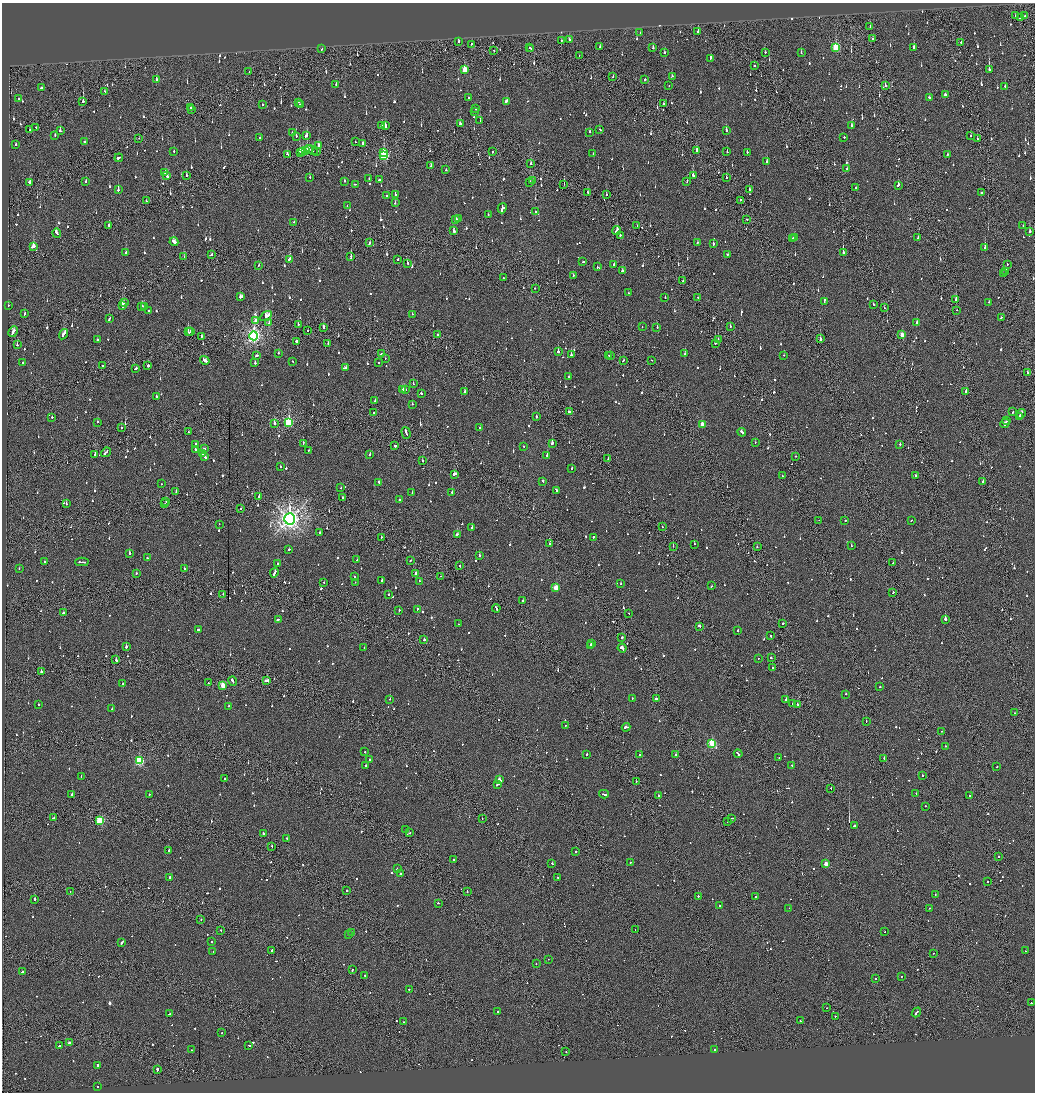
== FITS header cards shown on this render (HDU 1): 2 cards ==
NAXIS1  =                 2065
NAXIS2  =                 2180

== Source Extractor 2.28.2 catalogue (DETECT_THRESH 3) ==
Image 2065 x 2180 px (HDU 1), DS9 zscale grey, zoomed out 1/2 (1 PNG px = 2 x 2 image px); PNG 1037 x 1094 px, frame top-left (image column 1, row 2179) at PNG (2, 3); each listed source drawn as its Kron ellipse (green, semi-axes under 4 px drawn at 4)
Background -0.103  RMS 0.066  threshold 0.197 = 3 sigma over >= 5 px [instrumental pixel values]
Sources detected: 1410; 75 cannot appear on this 1/2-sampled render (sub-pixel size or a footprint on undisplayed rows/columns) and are neither listed nor drawn; of the other 1335, the 500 brightest by FLUX_AUTO listed and drawn (835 fainter detections omitted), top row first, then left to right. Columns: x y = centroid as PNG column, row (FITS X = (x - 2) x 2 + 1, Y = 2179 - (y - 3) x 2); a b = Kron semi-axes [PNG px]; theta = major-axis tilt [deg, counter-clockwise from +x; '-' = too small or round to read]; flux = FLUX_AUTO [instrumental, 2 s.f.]
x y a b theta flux
1015 16 3 2 - 94
1025 16 2 1 - 53
1020 18 2 2 - 510
870 27 2 2 - 66
698 31 2 2 - 370
640 33 2 2 - 59
569 39 3 2 - 140
873 39 2 1 - 53
561 40 2 2 - 120
458 42 2 2 - 230
961 42 2 2 - 150
472 44 2 2 - 160
529 47 2 2 - 230
600 47 2 1 - 130
836 47 3 3 - 740
914 47 2 2 - 130
531 48 2 1 - 210
653 48 2 2 - 140
322 49 2 2 - 68
494 50 2 2 - 79
664 52 2 2 - 64
765 52 2 2 - 83
801 53 2 2 - 60
579 55 2 1 - 57
710 59 4 2 - 160
754 66 2 2 - 57
465 70 3 3 - 360
989 70 3 2 - 350
249 72 2 2 - 61
672 76 2 2 - 77
613 77 2 2 - 69
645 79 2 2 - 230
156 80 2 2 - 170
336 84 2 2 - 100
885 85 2 2 - 70
669 86 2 1 - 100
1005 86 2 2 - 55
41 88 3 2 - 110
105 91 2 2 - 79
945 95 3 2 - 73
468 98 2 2 - 79
929 98 2 2 - 120
19 99 2 2 - 95
83 101 2 2 - 190
506 101 3 2 - 200
298 102 2 2 - 53
664 103 2 1 - 260
262 104 2 2 - 91
300 105 2 2 - 520
190 107 2 1 - 80
191 109 2 2 - 200
476 109 2 2 - 52
474 112 2 2 - 70
480 121 2 2 - 53
460 124 2 2 - 86
382 125 3 2 - 87
385 126 2 2 - 220
852 126 3 2 - 110
36 127 2 2 - 110
600 129 2 2 - 130
30 130 2 1 - 67
726 130 2 2 - 160
60 131 3 2 - 62
292 132 2 2 - 65
590 132 2 2 - 130
55 136 2 2 - 72
296 136 2 2 - 150
306 136 3 2 - 120
970 136 2 1 - 53
259 137 2 2 - 56
844 137 2 2 - 400
139 138 2 1 - 63
977 139 3 1 - 110
85 142 2 2 - 110
355 142 2 1 - 82
362 143 2 1 - 370
16 145 2 2 - 200
319 145 3 2 - 92
308 150 3 2 - 150
312 150 7 2 -32 180
174 151 2 2 - 63
303 151 3 3 - 140
305 151 3 1 - 150
317 151 2 2 - 110
697 151 3 2 - 180
300 152 3 2 - 200
492 152 2 2 - 300
727 152 2 2 - 110
747 152 2 2 - 58
383 153 3 2 - 130
287 154 2 2 - 160
593 154 2 2 - 93
947 154 2 2 - 100
384 156 3 3 - 1100
119 158 4 2 - 260
767 162 2 2 - 90
531 164 2 2 - 84
431 166 3 2 - 76
847 169 3 2 - 80
446 170 2 2 - 62
165 172 3 2 - 190
186 175 3 2 - 62
693 175 4 2 - 170
167 176 4 2 - 470
310 177 2 2 - 56
726 177 2 2 - 360
369 179 2 2 - 60
379 180 2 2 - 160
86 181 2 2 - 98
344 181 2 2 - 83
532 181 3 2 - 97
687 181 3 2 - 120
30 182 3 2 - 320
530 182 2 2 - 98
355 184 3 1 - 130
564 184 2 1 - 81
898 185 3 2 - 150
856 187 2 2 - 53
118 190 3 2 - 290
749 190 2 2 - 110
587 192 2 2 - 120
981 192 2 2 - 230
395 194 2 2 - 73
606 194 2 2 - 66
387 195 2 2 - 170
740 200 2 2 - 82
146 201 2 2 - 63
395 203 2 2 - 54
347 206 2 1 - 51
502 208 5 3 - 1400
535 212 2 2 - 75
488 215 2 2 - 60
459 218 2 2 - 80
747 219 2 2 - 100
456 220 3 2 - 87
294 222 2 2 - 140
109 225 2 1 - 600
1023 225 2 2 - 56
637 226 2 1 - 280
617 230 4 2 - 420
454 231 3 2 - 190
1030 232 3 2 - 120
57 233 4 2 - 300
620 235 2 2 - 96
794 237 3 2 - 120
918 238 2 2 - 96
792 239 4 2 - 150
174 242 4 2 - 230
370 243 3 2 - 100
697 243 2 2 - 65
713 244 2 2 - 110
33 246 3 2 - 450
985 247 3 2 - 150
843 252 3 2 - 380
126 253 2 2 - 160
211 254 3 2 - 180
727 254 2 2 - 82
351 256 3 2 - 210
184 257 2 2 - 53
289 259 4 2 - 160
398 259 2 2 - 89
583 262 2 2 - 87
407 263 2 2 - 64
614 264 2 2 - 150
1007 264 2 1 - 82
258 265 2 2 - 140
597 267 2 2 - 73
622 271 3 2 - 110
1006 271 2 2 - 120
1003 274 2 1 - 91
573 275 2 2 - 67
503 278 2 2 - 55
683 281 2 1 - 160
535 288 2 2 - 110
628 293 2 2 - 66
241 297 3 2 - 230
698 297 2 1 - 110
665 298 2 2 - 64
956 300 3 2 - 110
824 302 2 1 - 65
989 302 2 2 - 71
124 303 2 2 - 200
874 304 2 1 - 270
8 305 2 2 - 74
122 305 3 2 - 440
142 306 2 2 - 61
144 307 2 2 - 130
884 308 2 2 - 82
149 310 2 2 - 63
956 310 2 2 - 65
25 314 2 2 - 330
412 314 2 2 - 60
266 316 6 2 33 690
1001 318 3 2 - 63
109 319 4 2 - 99
256 321 3 2 - 200
917 322 2 2 - 270
269 323 3 2 - 87
298 324 2 2 - 83
730 326 2 2 - 61
323 327 3 2 - 180
642 327 2 1 - 78
657 327 2 2 - 60
190 331 2 1 - 62
308 331 2 2 - 110
13 332 6 2 63 180
188 332 3 2 - 230
63 334 5 2 - 190
438 335 3 2 - 190
902 335 3 2 - 180
201 336 2 2 - 100
254 336 4 4 - 3900
718 339 2 1 - 83
820 339 3 2 - 480
97 340 2 2 - 170
296 341 2 2 - 190
715 343 3 2 - 430
328 344 2 1 - 61
17 345 2 2 - 60
558 351 2 2 - 200
279 353 2 2 - 52
381 354 2 2 - 64
571 354 4 2 - 290
685 354 2 2 - 66
257 355 3 2 - 88
608 355 2 1 - 63
610 355 2 1 - 84
784 355 2 1 - 84
385 358 2 1 - 86
205 360 5 2 - 190
623 360 2 2 - 120
652 360 2 1 - 62
292 361 2 1 - 66
22 363 2 2 - 59
255 363 2 2 - 110
379 363 2 2 - 58
102 366 2 2 - 88
148 366 2 2 - 670
136 368 3 2 - 81
345 368 4 2 - 94
1027 373 2 2 - 62
569 377 2 2 - 100
413 384 2 2 - 58
403 389 2 2 - 94
406 390 3 2 - 110
465 391 3 2 - 160
966 391 3 1 - 96
421 394 2 2 - 85
156 397 2 2 - 110
375 401 2 2 - 180
412 404 2 1 - 110
569 411 3 2 - 88
1013 412 2 2 - 83
374 413 2 2 - 190
1021 414 5 2 - 160
536 416 2 1 - 110
52 417 2 2 - 79
1019 417 3 2 - 170
1007 421 2 2 - 100
98 422 2 2 - 57
289 422 4 3 - 1300
274 423 2 2 - 390
1005 423 5 2 - 190
702 424 3 2 - 180
121 428 2 2 - 61
480 428 2 2 - 86
189 432 3 2 - 74
742 432 4 2 - 170
406 433 6 2 -74 310
755 442 2 2 - 130
303 443 2 2 - 56
552 443 2 2 - 1000
195 444 2 2 - 97
900 444 2 2 - 88
394 445 2 2 - 650
523 446 2 1 - 66
195 449 2 2 - 170
205 449 2 2 - 73
309 450 2 2 - 54
106 452 5 2 - 160
202 454 3 2 - 120
95 455 2 2 - 110
370 455 2 2 - 110
547 455 2 2 - 240
796 456 2 2 - 57
205 457 3 2 - 330
608 459 2 2 - 99
422 461 2 2 - 110
280 467 2 2 - 60
572 468 2 2 - 65
454 474 3 2 - 230
915 475 2 2 - 240
783 476 2 2 - 83
983 481 2 2 - 140
379 482 3 2 - 100
543 482 2 2 - 320
162 484 2 1 - 63
341 488 2 2 - 55
556 490 4 2 - 100
176 492 2 2 - 61
452 492 2 2 - 63
412 493 2 2 - 62
259 496 2 2 - 75
342 497 2 2 - 77
399 500 2 2 - 180
166 502 3 2 - 150
66 504 3 2 - 73
165 504 2 1 - 72
241 509 2 1 - 54
290 519 5 5 - 9700
819 520 2 1 - 68
845 520 2 1 - 54
911 520 2 2 - 63
219 524 2 1 - 56
662 527 2 2 - 62
472 528 2 2 - 170
320 533 2 2 - 82
457 534 4 2 - 190
381 537 2 2 - 100
593 537 2 2 - 75
550 544 2 2 - 61
694 544 2 2 - 52
673 546 2 1 - 61
851 546 2 2 - 68
757 547 2 1 - 170
289 549 2 2 - 96
129 554 2 2 - 420
479 555 2 2 - 67
147 558 2 2 - 58
357 560 2 2 - 62
411 560 3 2 - 81
44 562 2 2 - 220
82 562 6 2 -1 350
893 563 2 2 - 52
277 564 2 2 - 57
460 565 2 1 - 150
19 568 2 2 - 56
184 568 2 2 - 85
136 573 2 2 - 91
274 573 5 2 - 300
416 573 3 2 - 170
440 576 2 1 - 84
355 577 2 2 - 66
382 580 2 2 - 86
419 581 2 2 - 55
324 582 2 2 - 63
355 582 2 2 - 77
621 583 2 2 - 54
711 586 2 2 - 72
556 588 3 3 - 340
893 593 2 2 - 110
223 594 2 1 - 53
388 594 2 2 - 55
523 601 2 2 - 92
496 608 4 2 - 160
417 609 3 2 - 93
399 610 2 2 - 85
63 613 3 2 - 63
629 613 2 2 - 67
278 619 3 2 - 100
945 619 2 2 - 1500
783 623 2 2 - 62
459 624 2 2 - 170
699 626 4 2 - 320
199 630 4 2 - 590
738 631 2 2 - 110
771 636 2 2 - 190
622 638 2 2 - 120
424 640 2 2 - 140
591 643 2 2 - 100
590 645 3 2 - 110
126 647 2 2 - 230
364 647 2 2 - 53
622 648 4 2 - 260
758 658 2 2 - 67
771 658 2 2 - 110
116 660 2 2 - 250
772 668 2 2 - 71
41 672 2 1 - 270
233 681 5 2 - 180
267 681 4 2 - 250
122 683 2 1 - 52
208 683 2 1 - 59
223 685 3 3 - 310
880 687 2 2 - 95
846 694 2 2 - 55
632 698 2 2 - 61
656 698 3 2 - 160
390 699 2 1 - 290
786 700 2 2 - 660
793 703 2 2 - 98
39 704 2 2 - 53
797 704 2 2 - 150
229 706 2 2 - 60
112 709 2 2 - 120
1015 713 2 2 - 62
866 721 2 1 - 77
565 725 2 2 - 62
626 727 4 2 - 160
942 731 2 2 - 53
712 743 3 3 - 920
945 746 2 2 - 69
365 752 2 2 - 88
587 754 2 2 - 83
640 754 2 2 - 65
676 754 2 2 - 150
738 754 4 2 - 190
779 758 3 2 - 82
884 758 2 2 - 250
369 759 2 2 - 70
139 761 3 3 - 1200
365 765 2 2 - 200
792 766 2 1 - 77
997 767 2 2 - 230
922 775 2 2 - 53
81 776 2 2 - 56
224 778 2 2 - 64
499 780 3 2 - 360
636 782 2 1 - 95
498 784 4 2 - 170
831 788 2 1 - 63
916 793 2 2 - 58
72 794 2 2 - 230
149 794 2 1 - 99
604 794 5 2 - 200
658 796 2 2 - 120
969 796 2 2 - 52
925 806 2 2 - 75
54 818 4 2 - 180
731 818 2 1 - 240
482 819 2 1 - 53
100 820 3 3 - 850
728 821 2 2 - 81
854 826 2 2 - 440
406 830 2 1 - 53
409 833 2 2 - 89
263 834 3 2 - 93
287 838 2 2 - 75
272 846 2 1 - 240
169 850 3 2 - 130
575 851 2 2 - 240
998 857 2 1 - 85
454 860 2 2 - 100
630 862 2 2 - 290
552 864 2 2 - 79
826 864 3 2 - 200
397 869 2 2 - 53
400 874 2 2 - 96
169 877 2 2 - 82
557 877 2 2 - 88
987 882 2 1 - 100
70 891 2 1 - 60
347 891 2 2 - 150
467 891 2 2 - 62
935 894 2 2 - 130
698 896 2 2 - 150
756 897 2 2 - 100
34 899 2 2 - 310
438 903 2 2 - 53
719 906 2 2 - 150
789 908 2 2 - 69
929 908 2 2 - 98
201 919 2 2 - 62
635 929 2 1 - 55
221 930 2 2 - 87
885 931 2 2 - 59
352 933 2 2 - 240
349 934 3 2 - 230
122 942 3 2 - 200
212 942 2 2 - 100
272 950 2 2 - 77
213 951 2 1 - 69
1025 951 2 2 - 110
933 953 2 2 - 73
548 959 2 2 - 63
536 963 2 2 - 52
352 970 2 2 - 62
22 972 2 2 - 470
365 975 2 2 - 85
901 976 2 2 - 57
875 978 2 2 - 79
409 989 2 2 - 73
1031 1003 2 2 - 64
826 1008 2 1 - 88
498 1011 2 2 - 130
916 1012 5 2 - 220
169 1014 2 1 - 120
835 1016 2 1 - 66
800 1021 2 1 - 74
403 1022 2 2 - 140
222 1032 2 2 - 52
69 1043 2 2 - 61
249 1045 3 2 - 67
59 1046 2 2 - 150
191 1050 2 2 - 64
714 1050 2 1 - 62
566 1052 2 1 - 100
98 1065 2 2 - 490
157 1069 3 2 - 430
97 1087 2 2 - 110
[835 fainter detections neither listed nor drawn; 75 sub-pixel or undisplayed-footprint detections neither listed nor drawn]